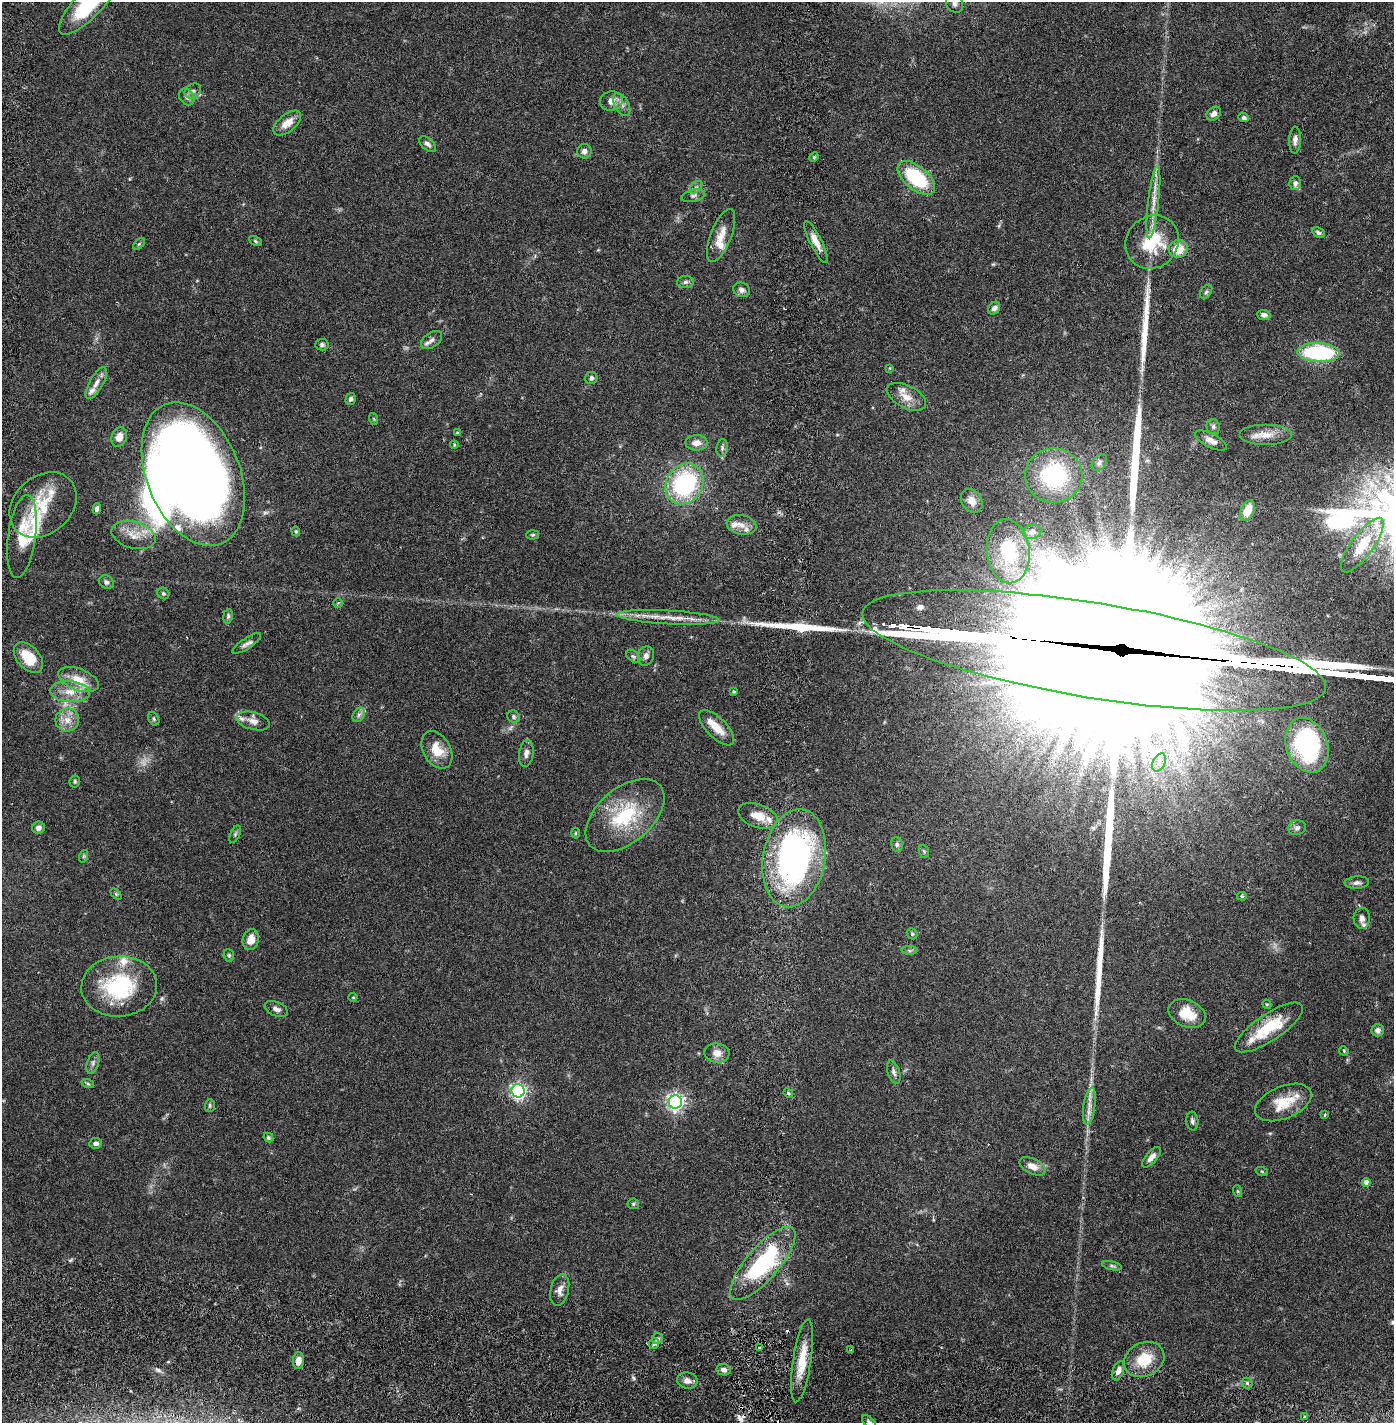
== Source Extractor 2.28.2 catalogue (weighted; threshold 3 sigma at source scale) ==
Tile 10 of 4 x 4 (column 2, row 3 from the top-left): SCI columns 1496-2887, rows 1509-2929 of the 5885 x 5856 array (HDU 1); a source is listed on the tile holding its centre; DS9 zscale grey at full resolution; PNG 1396 x 1425 px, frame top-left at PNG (2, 2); each listed source drawn as its Kron ellipse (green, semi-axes under 4 px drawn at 4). Shown black and unused: <1% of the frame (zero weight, under 2 of 6 exposures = <1% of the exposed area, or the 3 px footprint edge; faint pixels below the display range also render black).
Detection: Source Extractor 2.28.2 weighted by HDU 2 'WHT'; one run over the whole footprint, this tile lists its part. Background 0.0405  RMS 0.004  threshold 0.0165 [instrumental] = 3 sigma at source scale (4.09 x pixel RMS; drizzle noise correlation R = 1.36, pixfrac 0.8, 0.05/0.05 arcsec/px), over >= 5 px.
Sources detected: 185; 2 too faint to see at this stretch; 5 inside a brighter object's white glare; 3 cosmic-ray / hot-pixel residue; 6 long thin detections or spike segments (spike, bleed or trail) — neither listed nor drawn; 20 inside a brighter listed object's ellipse — not listed separately; the other 149 listed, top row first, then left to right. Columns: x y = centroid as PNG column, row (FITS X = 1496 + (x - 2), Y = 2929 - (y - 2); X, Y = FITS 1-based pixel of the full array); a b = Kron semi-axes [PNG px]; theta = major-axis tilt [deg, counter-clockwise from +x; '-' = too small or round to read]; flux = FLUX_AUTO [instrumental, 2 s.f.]
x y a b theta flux
954 4 9 8 - 1.2
88 5 39 13 46 15
193 91 9 7 32 0.81
187 97 9 7 -56 0.84
611 101 11 9 11 1.8
622 105 12 7 -60 1.3
1214 114 8 6 39 0.98
1244 118 5 4 - 0.53
287 123 16 8 39 2.7
1295 140 13 6 88 1.1
428 144 10 5 -41 0.84
584 151 7 7 - 1.1
814 157 5 4 - 0.32
916 178 22 11 -40 16
1295 183 7 5 88 0.8
696 187 7 4 44 0.48
693 196 12 6 15 0.84
1153 202 36 5 83 3.3
1318 233 7 5 -28 0.6
721 236 28 10 69 3.4
255 241 7 4 -29 0.35
816 242 23 6 -64 2.4
1152 242 28 25 48 11
139 244 7 4 45 0.38
1178 249 9 8 - 4.2
685 282 8 6 4 0.59
741 290 8 7 - 0.85
1206 292 8 5 54 0.48
994 308 7 5 50 0.95
1264 315 7 5 -5 0.73
431 340 12 7 35 1.1
322 345 6 6 - 0.6
1319 353 21 9 -3 26
890 368 4 3 - 0.19
591 378 6 6 - 0.66
96 383 18 7 60 1.8
906 397 21 11 -27 3
351 399 6 5 - 0.65
374 419 6 3 -71 0.28
1213 427 7 6 - 0.59
457 433 4 3 - 0.34
1266 435 26 10 0 3.4
119 437 10 7 74 2.3
1211 440 17 7 -27 1.7
697 443 11 7 -1 1.7
454 445 4 4 - 0.25
722 448 9 5 82 0.56
1099 462 9 6 52 0.72
193 474 75 46 -68 380
1054 476 29 27 -4 23
684 484 21 18 56 28
972 501 13 10 -55 2
43 505 37 28 42 9.8
97 509 6 4 73 0.87
1247 510 10 6 64 4.2
741 525 15 9 -11 2.4
296 531 5 4 - 0.28
1032 532 9 7 13 1
133 535 22 13 -15 3.8
533 535 6 4 3 0.35
22 537 42 14 82 7.3
1362 545 33 11 54 7.7
1008 551 32 21 -84 16
106 582 8 6 -30 0.83
163 593 6 5 - 0.47
338 603 4 4 - 0.3
228 616 7 5 81 0.48
668 617 51 7 -3 4.8
247 643 17 5 34 1
1094 650 235 47 -9 27000
633 656 8 5 -40 0.56
646 656 10 8 72 1.1
28 658 18 11 -47 6.2
78 680 21 10 -21 4.4
734 691 4 4 - 0.31
70 692 20 10 -4 3.7
359 715 8 5 59 0.73
513 717 6 5 - 0.57
154 719 7 5 -62 0.41
67 720 12 11 - 2.5
253 721 17 8 -15 1.8
717 728 23 10 -45 3.8
1307 745 28 20 -70 30
437 750 20 13 -60 4.5
526 753 13 7 81 1.2
1159 762 9 6 63 1.2
75 781 6 5 - 0.4
625 815 46 27 40 16
758 816 20 11 -18 3.5
38 828 6 6 - 1
1297 828 9 7 12 0.87
575 833 5 3 - 0.23
235 834 9 4 66 0.51
897 845 8 5 -76 0.57
924 851 6 5 - 0.33
84 856 6 4 71 0.33
794 858 49 31 80 73
1357 883 12 6 5 0.83
116 894 6 4 -45 0.29
1242 896 5 4 - 0.38
1362 918 10 8 -89 1.1
912 934 6 5 - 0.33
251 940 10 8 76 2.7
909 950 8 4 -1 0.45
229 955 6 5 - 0.39
119 986 38 30 4 20
353 997 4 4 - 0.24
1267 1004 5 4 - 0.27
276 1009 12 7 -24 1.1
1187 1013 19 13 -24 4.6
1269 1027 40 13 34 10
1378 1030 6 6 - 0.99
1344 1051 5 4 - 0.26
717 1053 12 9 -6 2.1
93 1063 11 5 72 0.8
894 1072 12 6 -71 0.8
88 1084 6 4 -19 0.34
518 1091 6 6 - 66
788 1093 5 4 - 0.29
675 1102 7 6 - 87
1283 1102 30 16 23 6.4
210 1105 6 5 - 0.41
1089 1106 19 6 82 1.9
1324 1115 4 3 - 0.29
1192 1121 9 6 -85 0.68
268 1137 5 4 - 0.44
96 1143 6 5 - 0.81
1151 1157 13 5 48 1.3
1032 1166 14 7 -26 2.2
1262 1172 6 4 -20 0.28
1366 1182 4 4 - 1.3
1237 1191 6 4 -70 0.28
633 1204 6 5 - 0.37
763 1263 46 16 49 26
1112 1266 10 4 -13 0.5
560 1290 16 9 76 1.8
657 1339 6 5 - 0.52
654 1344 5 5 - 0.64
760 1348 3 2 - 0.45
851 1350 3 3 - 0.25
1144 1359 21 16 27 6.7
298 1360 8 5 84 1.8
802 1361 42 9 81 6.1
724 1370 7 5 -9 0.96
1118 1371 10 5 69 1.2
687 1381 10 8 -11 1.3
1247 1383 5 5 - 0.49
1304 1417 3 2 - 0.3
869 1422 8 5 -43 0.59
Overlapping masked pixels (flux is a lower limit): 1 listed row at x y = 1094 650
Isophote crosses this tile's border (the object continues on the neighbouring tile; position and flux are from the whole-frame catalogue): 3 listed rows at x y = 954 4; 88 5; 869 1422
Unlisted compact peaks at least as high as the median listed source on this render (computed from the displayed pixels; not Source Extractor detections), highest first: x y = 158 1370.